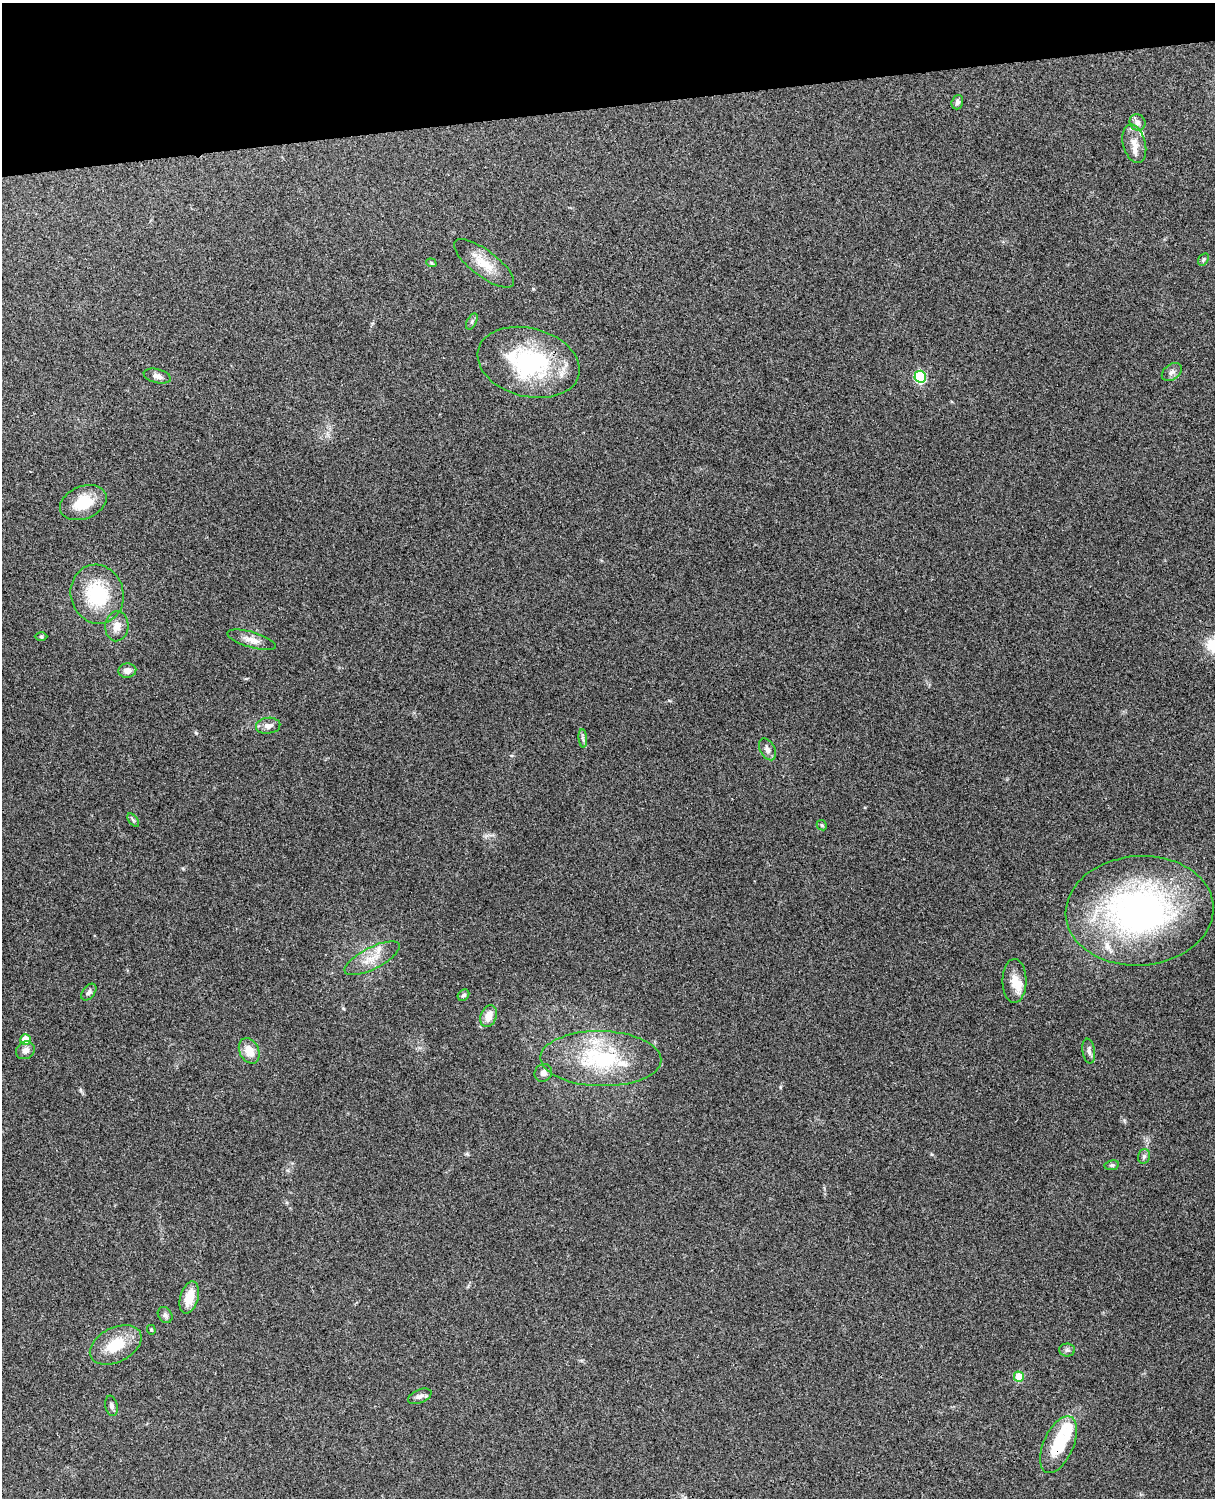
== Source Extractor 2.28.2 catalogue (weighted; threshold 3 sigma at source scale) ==
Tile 3 of 4 x 3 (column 3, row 1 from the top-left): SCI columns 2544-3756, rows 3156-4651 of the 5089 x 4928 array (HDU 1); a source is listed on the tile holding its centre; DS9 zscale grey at full resolution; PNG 1217 x 1500 px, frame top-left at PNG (2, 3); each listed source drawn as its Kron ellipse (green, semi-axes under 4 px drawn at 4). Shown black and unused: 7% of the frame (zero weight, under 3 of 4 exposures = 6% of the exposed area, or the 3 px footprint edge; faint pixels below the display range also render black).
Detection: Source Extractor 2.28.2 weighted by HDU 2 'WHT'; one run over the whole footprint, this tile lists its part. Background 0.261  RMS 0.0088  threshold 0.0397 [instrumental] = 3 sigma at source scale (4.5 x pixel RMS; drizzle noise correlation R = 1.50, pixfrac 1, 0.05/0.05 arcsec/px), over >= 5 px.
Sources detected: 53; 1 inside a brighter object's white glare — neither listed nor drawn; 7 inside a brighter listed object's ellipse — not listed separately; the other 45 listed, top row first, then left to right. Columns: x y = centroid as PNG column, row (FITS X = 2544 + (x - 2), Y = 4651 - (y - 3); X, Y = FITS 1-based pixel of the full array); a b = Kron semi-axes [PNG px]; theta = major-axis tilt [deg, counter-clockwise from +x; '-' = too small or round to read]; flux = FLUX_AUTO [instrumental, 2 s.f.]
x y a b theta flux
957 102 7 5 72 2.2
1137 122 8 7 - 3.4
1134 144 20 11 -75 9.3
1203 259 6 5 - 1.3
431 263 5 4 - 1.1
484 263 36 13 -37 18
472 321 9 4 64 2
529 362 52 34 -15 100
1172 372 11 7 37 3.6
157 376 14 7 -14 4.6
920 377 6 5 - 78
83 503 24 16 22 24
97 594 30 26 -74 53
117 626 15 11 85 8.9
41 636 6 4 -1 1.1
252 640 25 7 -16 8.1
127 671 9 7 5 5.2
268 726 12 8 7 5.1
583 738 9 3 -84 1.8
767 749 12 7 -60 4.8
133 820 8 4 -53 1.5
822 825 5 4 - 1.3
1140 911 74 54 4 300
372 958 30 11 27 15
1014 981 22 12 89 12
89 992 9 6 52 2.6
463 995 6 5 - 2
489 1016 11 8 69 9.9
25 1039 5 5 - 15
25 1050 10 8 40 4.7
249 1051 13 9 -63 13
1089 1051 12 6 -81 3.5
601 1059 60 27 -1 78
543 1073 9 8 - 4.1
1144 1156 7 5 74 2.2
1112 1165 7 5 9 1.7
189 1298 17 9 74 15
165 1315 8 6 -52 2.7
151 1330 5 4 - 1
116 1345 28 17 27 26
1067 1350 8 6 -1 2.2
1019 1377 5 5 - 29
420 1396 12 6 22 3.5
111 1406 10 6 -79 2.8
1058 1445 30 15 66 33
Overlapping masked pixels (flux is a lower limit): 2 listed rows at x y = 529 362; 1058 1445